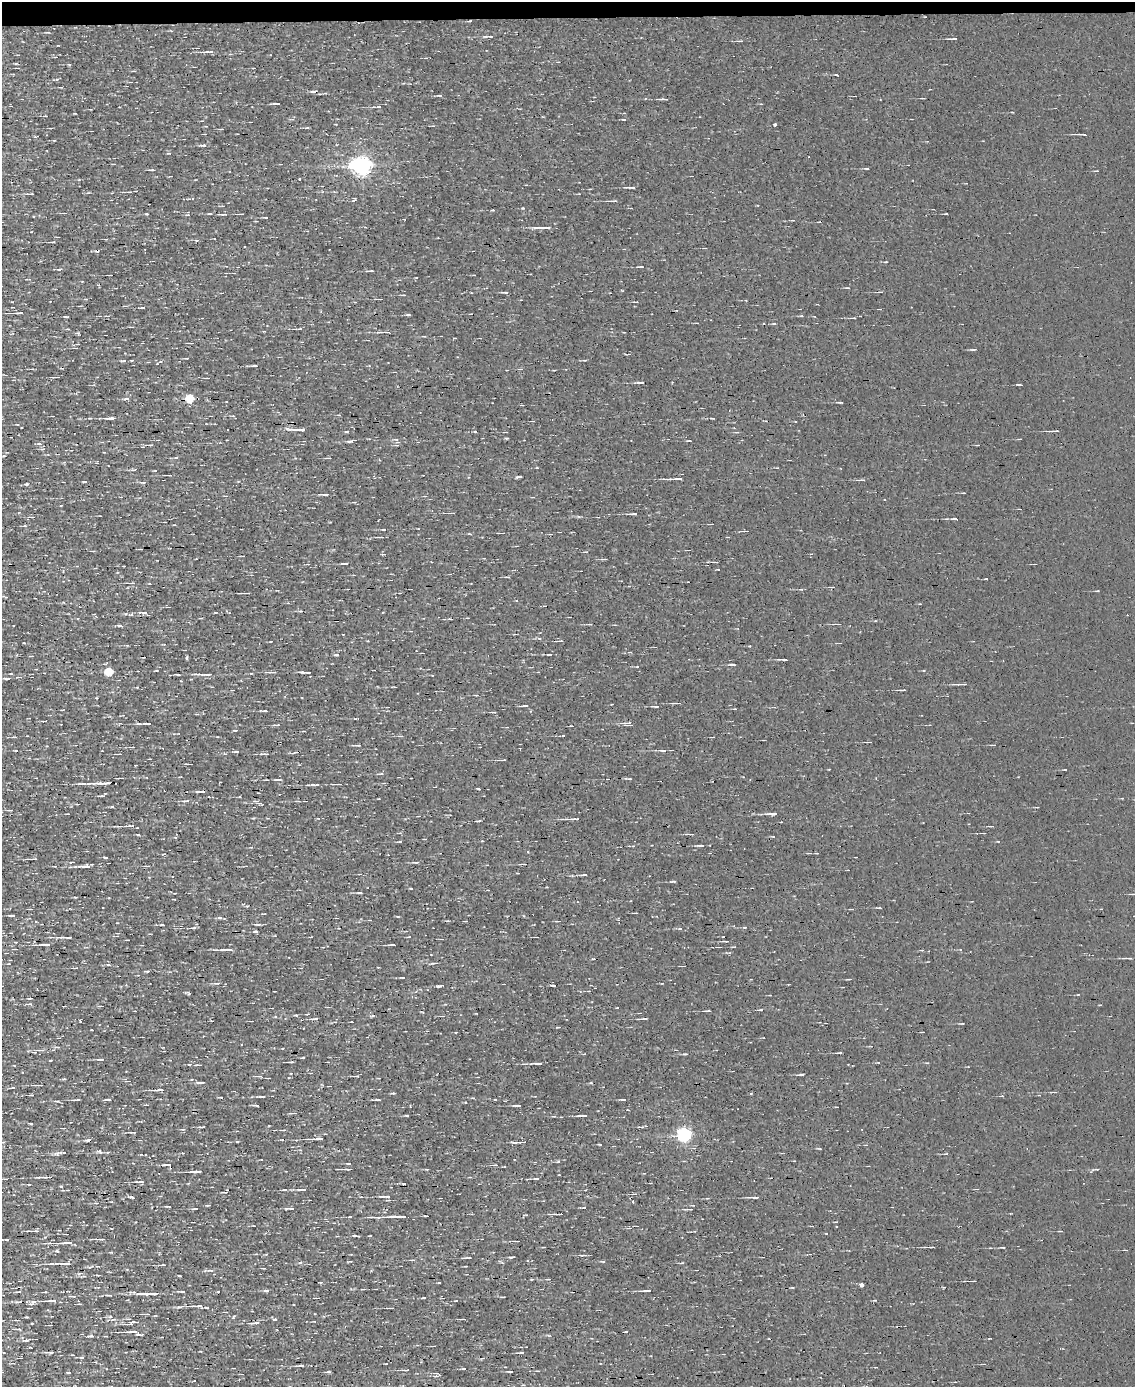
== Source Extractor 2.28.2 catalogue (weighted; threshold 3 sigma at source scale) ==
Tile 3 of 4 x 3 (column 3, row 1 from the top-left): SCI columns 2268-3400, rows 2902-4286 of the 4534 x 4526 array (HDU 1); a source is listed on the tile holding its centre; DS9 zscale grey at full resolution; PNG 1137 x 1389 px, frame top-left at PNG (2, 2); no overlay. Shown black and unused: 1% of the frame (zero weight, under 3 of 4 exposures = <1% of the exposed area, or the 3 px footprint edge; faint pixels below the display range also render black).
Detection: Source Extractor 2.28.2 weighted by HDU 2 'WHT'; one run over the whole footprint, this tile lists its part. Background 0.0026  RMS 0.011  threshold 0.0484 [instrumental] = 3 sigma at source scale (4.5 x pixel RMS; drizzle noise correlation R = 1.50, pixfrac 1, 0.05/0.05 arcsec/px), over >= 5 px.
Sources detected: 490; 16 cosmic-ray / hot-pixel residue — not listed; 8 inside a brighter listed object's ellipse — not listed separately; the other 466 listed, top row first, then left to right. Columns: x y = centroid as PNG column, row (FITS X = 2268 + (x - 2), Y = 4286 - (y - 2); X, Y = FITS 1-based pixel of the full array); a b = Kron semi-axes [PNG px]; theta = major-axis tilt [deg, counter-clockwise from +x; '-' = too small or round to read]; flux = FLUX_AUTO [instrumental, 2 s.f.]
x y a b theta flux
470 21 4 2 - 0.97
491 36 9 4 3 2.7
953 39 9 3 -2 2.6
741 41 6 3 5 1.4
208 52 18 4 1 4.3
16 64 5 3 - 1
69 64 4 3 - 1.3
17 68 7 2 0 0.92
836 75 4 2 - 0.96
314 91 9 4 7 2.8
439 95 8 3 0 1.6
923 98 3 2 - 1
664 99 9 2 0 3.4
277 103 7 2 4 2.7
379 107 6 4 -9 2.3
45 116 6 2 11 0.85
624 119 5 3 - 1.2
775 124 4 3 - 3
51 128 3 2 - 0.97
307 128 5 3 - 1.2
1082 134 9 2 -1 3.6
54 140 3 3 - 0.88
203 145 9 3 7 2.5
169 153 6 3 1 0.98
362 165 7 7 - 710
867 168 5 3 - 1.5
152 170 8 2 4 1.4
1096 171 5 3 - 0.82
300 179 3 3 - 6.3
631 187 9 2 2 4
130 192 4 3 - 1.4
31 194 11 3 3 2.1
354 199 6 4 61 1.5
613 201 9 2 2 2.2
523 208 5 4 - 1
492 210 3 2 - 1.3
65 213 5 3 - 1.2
146 214 4 3 - 1.1
210 214 6 3 -1 1.3
223 214 12 3 2 2.8
242 214 4 2 - 1
946 214 3 2 - 1.1
187 215 6 3 17 1.2
266 217 4 3 - 1.2
793 220 5 2 - 0.91
544 227 22 3 2 8.6
31 232 3 2 - 0.58
106 239 4 2 - 1
196 240 5 4 - 1.6
53 242 5 3 - 1.6
886 262 3 2 - 0.8
641 267 9 3 -1 1.9
59 269 7 4 12 1.9
371 271 5 3 - 1.2
110 275 5 2 - 1.5
416 278 4 2 - 0.64
28 279 8 2 0 0.9
847 288 5 3 - 0.91
506 292 8 3 -1 2.2
880 292 7 3 3 1.5
403 295 5 3 - 1.1
381 299 4 2 - 1.1
636 302 6 2 10 0.92
142 308 8 3 4 1.8
19 313 14 3 3 6.2
408 315 5 3 - 1.7
108 316 5 2 - 0.99
801 316 5 3 - 1
66 317 5 2 - 1.5
853 318 7 3 0 1.5
763 324 3 2 - 1.1
774 324 6 3 8 1.2
300 329 7 3 1 1.7
385 332 19 4 1 5
78 333 4 3 - 1.1
191 343 6 3 -1 1.2
76 348 5 3 - 1.2
972 350 8 3 4 1.5
187 358 4 2 - 0.81
585 360 6 3 2 1
123 361 11 3 3 2.2
254 366 8 3 -3 1.8
54 377 6 3 8 1.5
207 378 6 2 0 1.1
641 383 7 3 -3 3.1
190 398 5 5 - 58
126 399 9 3 5 2.2
840 402 5 2 - 1.5
110 418 11 3 1 5.4
713 418 5 2 - 1.1
533 421 4 2 - 0.94
17 424 4 3 - 0.8
301 429 14 4 1 8.6
1055 431 10 2 0 2.9
346 432 5 3 - 1.2
475 432 4 3 - 1.1
506 432 3 3 - 0.86
737 432 6 3 2 1.1
507 438 5 3 - 1.1
396 439 6 4 -18 1.5
158 440 4 2 - 0.76
350 441 7 3 8 2.3
689 441 5 2 - 0.96
151 445 4 2 - 1.1
397 445 6 4 8 1.5
978 445 5 2 - 0.89
142 447 5 3 - 0.84
3 456 5 3 - 1.2
176 458 5 3 - 1.2
328 458 6 2 3 1.1
777 468 3 2 - 0.68
133 470 6 3 -3 1.9
155 470 4 3 - 0.85
170 475 4 2 - 1.7
519 477 6 2 5 2.3
677 479 15 3 0 5.6
863 480 8 3 -8 2.3
84 482 5 2 - 1.2
143 482 8 3 0 2.1
27 484 5 4 - 2.1
964 493 4 2 - 0.81
325 494 11 2 2 3.5
121 497 3 3 - 0.75
354 502 5 3 - 1
633 514 10 3 -1 3
31 517 11 4 0 2.4
954 519 7 3 2 1.9
712 524 2 2 - 0.72
25 526 5 3 - 1.2
384 529 5 2 - 1.2
746 531 8 2 -6 1.4
381 537 7 3 0 1.9
727 537 2 2 - 1.1
586 552 5 3 - 0.9
383 554 6 3 9 1
243 556 4 2 - 0.84
604 559 6 3 5 1.7
715 562 6 2 -2 1.8
345 563 9 3 4 2.2
507 577 6 3 -1 1.3
132 583 6 4 1 2
801 589 5 3 - 1.2
1097 591 4 2 - 0.99
246 593 8 2 1 2.5
300 611 6 4 -1 1.7
144 612 12 5 1 4.8
590 624 4 3 - 1
837 624 12 4 -5 2.6
120 625 7 4 -7 2.2
539 638 6 3 -18 1.4
393 640 2 2 - 0.67
560 641 8 3 0 1.8
24 643 4 2 - 0.67
127 645 5 3 - 1.2
750 646 4 2 - 0.7
549 654 7 3 2 2
336 655 6 3 -6 1.6
31 656 4 2 - 0.96
186 658 3 3 - 3.6
783 659 9 2 3 2.9
732 665 9 2 -1 2.1
637 667 4 3 - 0.86
156 670 4 2 - 0.76
109 672 5 5 - 60
273 672 9 3 4 2.4
302 672 6 3 -9 1.9
308 672 5 2 - 1.4
251 673 4 3 - 0.82
11 674 4 2 - 0.75
207 674 19 4 3 5.1
178 675 6 2 -6 1.5
7 678 9 3 -1 1.9
962 684 12 2 1 4
137 687 3 3 - 0.85
903 690 7 2 1 2.1
476 695 4 3 - 1.1
678 703 8 2 0 3.1
524 706 9 2 3 2.1
656 706 7 3 2 2.3
735 709 4 3 - 0.93
265 711 5 3 - 1.4
494 712 5 3 - 1.5
356 718 7 2 1 1.1
44 721 5 3 - 1.4
628 723 13 4 -2 5.5
139 724 7 3 -5 1.8
147 724 6 3 0 3.3
277 725 8 3 5 1.9
235 730 5 2 - 1.2
400 736 8 2 -1 1.2
563 736 3 3 - 1.1
14 737 6 3 0 1.4
712 737 6 2 -3 0.92
869 742 5 2 - 1.5
357 745 9 3 0 2
132 747 6 3 6 1.3
16 750 4 2 - 1.2
663 750 9 3 2 3.8
235 752 7 3 4 1.6
294 753 9 2 14 1.9
118 754 6 2 4 1.3
264 754 15 3 0 2.6
150 759 3 2 - 0.75
504 760 3 2 - 1.2
189 764 6 2 0 1.1
1065 770 3 2 - 0.88
381 774 6 4 0 1.4
121 778 5 2 - 1.5
630 779 6 3 -1 1.3
278 780 8 2 0 2.4
103 783 19 2 1 15
83 784 9 3 -1 2.1
338 784 11 2 0 2.2
313 785 12 3 2 2.9
479 788 3 3 - 34
201 791 12 3 5 3.7
101 796 10 3 5 1.8
239 797 4 2 - 0.79
186 801 10 4 2 2.8
256 801 8 3 -8 2
305 801 6 3 1 1.3
112 807 5 3 - 1.2
10 810 6 3 3 1.7
772 814 15 4 2 4.8
575 819 12 3 1 4.9
479 821 6 2 7 1.7
131 826 11 3 0 5.2
991 826 5 2 - 1.2
983 833 3 2 - 1.1
691 834 9 3 0 2.3
138 835 5 3 - 0.94
399 842 6 2 5 1.3
701 845 11 3 4 3
105 857 4 2 - 1.6
32 859 12 2 2 2.7
416 862 9 3 0 2
524 864 8 3 0 2.2
87 866 13 4 4 6.5
148 866 6 3 6 1.5
585 875 6 3 0 1.7
673 881 9 3 -2 1.6
411 888 5 2 - 0.94
359 893 7 3 0 1.7
1132 894 5 2 - 1
879 908 5 3 - 1.1
852 909 3 2 - 0.94
635 913 5 2 - 0.92
264 914 6 2 12 0.82
12 915 6 2 2 3.1
220 918 6 4 0 2.1
370 920 3 2 - 0.75
466 921 3 2 - 1.1
557 921 7 2 0 1.1
162 924 5 3 - 1.3
258 924 9 3 0 2.1
744 927 5 3 - 1.1
193 928 7 4 5 2.2
680 929 6 3 -1 1.4
255 931 5 4 - 1.7
68 937 15 3 2 5.2
409 937 6 2 5 0.86
726 941 6 3 -4 1.9
47 944 8 3 2 6.6
392 945 6 2 -2 2.2
719 947 6 2 0 1.2
15 949 5 3 - 1.2
228 949 13 4 1 8.2
921 950 5 3 - 0.94
1129 958 10 3 -1 3
434 963 7 3 1 1.7
8 964 4 2 - 0.66
108 964 5 3 - 1.3
684 966 5 2 - 0.72
75 968 6 3 5 1.5
147 971 6 3 1 1.5
402 977 7 3 5 1.3
849 979 6 2 -3 0.99
217 983 9 4 6 3
442 985 9 2 0 1.4
553 985 4 2 - 1.6
588 991 3 3 - 0.91
30 998 5 2 - 1.3
29 1004 7 4 0 2.1
100 1006 5 3 - 1.3
761 1010 6 3 1 1.5
708 1011 7 3 0 1.8
296 1015 6 3 1 1.3
372 1016 7 3 21 1.4
315 1019 9 3 2 2
644 1019 8 3 3 3.4
212 1021 3 2 - 0.73
351 1022 3 2 - 0.73
962 1023 4 3 - 1
558 1027 4 3 - 0.93
456 1032 4 2 - 0.87
241 1045 2 2 - 0.95
41 1050 10 5 1 3.8
840 1053 5 2 - 1.4
685 1054 5 3 - 1.3
303 1058 4 2 - 1.1
101 1059 9 4 3 2.2
50 1061 3 2 - 0.87
291 1062 5 2 - 2
878 1062 5 3 - 0.81
539 1063 6 3 0 4.2
200 1065 5 3 - 0.94
801 1074 7 2 3 2
260 1076 9 4 -4 2.5
357 1076 5 3 - 1.7
128 1081 10 2 -6 1.6
201 1082 11 3 3 2.6
39 1085 11 3 1 2.5
13 1088 7 3 8 1.3
159 1090 10 3 1 5.3
1055 1092 5 3 - 1.7
392 1093 5 4 - 1.3
32 1095 3 2 - 1.2
262 1096 13 3 3 3.4
220 1097 6 2 -3 1
623 1099 6 2 0 1.7
77 1100 9 2 1 2.2
378 1100 6 2 -3 1.7
256 1105 5 3 - 1.5
518 1105 7 3 2 2.8
295 1113 5 3 - 1
407 1115 4 2 - 1.2
554 1116 6 3 2 1.2
584 1116 8 3 -3 2
31 1123 4 2 - 1.2
202 1127 5 2 - 1.7
641 1127 7 3 4 1.8
63 1128 5 2 - 1
183 1129 6 3 -6 1.5
283 1130 8 3 4 1.3
134 1132 6 3 -7 0.95
684 1134 6 6 - 300
318 1139 15 3 1 5.7
88 1140 7 4 -6 3.4
3 1142 5 4 - 1.4
237 1142 5 3 - 0.98
522 1142 13 3 3 5
600 1144 4 2 - 1
819 1148 7 3 -14 1.1
100 1151 7 4 -51 2.1
107 1152 4 4 - 1.4
57 1154 8 6 -2 3
945 1154 5 3 - 1.1
262 1159 3 3 - 2.7
558 1161 5 4 - 1.3
348 1163 5 3 - 1.6
169 1165 11 5 -43 2.9
496 1165 7 4 -6 1.9
348 1169 9 3 0 3.9
427 1169 5 2 - 1
196 1172 11 3 2 5.2
47 1177 11 2 1 5.8
536 1179 5 3 - 1.9
140 1182 13 4 -3 3.6
29 1184 4 2 - 0.95
302 1189 12 3 4 4.2
68 1190 2 2 - 0.68
225 1192 7 2 -8 1.1
634 1194 8 3 3 1.6
386 1196 16 4 1 4.6
131 1197 7 3 -17 2.1
756 1197 9 2 0 5.1
633 1202 4 3 - 1.9
97 1203 6 4 -10 2.1
208 1205 6 3 1 1.2
168 1206 5 2 - 1.9
290 1208 9 3 4 3.4
584 1208 5 3 - 1.1
195 1209 8 3 3 1.5
691 1209 5 3 - 1.4
559 1214 8 2 2 2.4
425 1216 6 2 -9 1
350 1217 3 3 - 1.2
378 1217 8 3 11 1.4
396 1217 16 3 1 6.6
837 1227 3 3 - 1.6
29 1231 9 2 0 1.5
36 1231 6 3 1 1.8
66 1234 4 2 - 1.3
370 1236 4 2 - 0.69
7 1239 4 3 - 3
101 1239 10 3 1 2.8
517 1241 6 2 2 1.8
66 1243 22 4 2 10
931 1247 9 2 1 2.7
1003 1247 5 2 - 1.1
57 1251 5 4 - 1.7
256 1254 3 3 - 0.85
584 1255 8 3 2 2.1
511 1257 7 3 12 1.4
467 1258 12 2 4 1.7
350 1261 6 2 -8 0.89
603 1261 7 3 -8 1.2
66 1263 12 3 1 12
300 1263 6 3 20 1.4
682 1263 6 2 12 1
51 1264 8 3 1 2.1
163 1265 6 3 7 1.2
465 1266 4 2 - 0.71
263 1268 5 2 - 1.2
210 1270 9 3 0 2.3
697 1270 2 2 - 0.69
82 1276 9 3 12 1.7
179 1276 3 2 - 1.1
548 1279 5 3 - 1.2
973 1281 7 2 1 1.7
320 1282 4 3 - 1.1
439 1283 3 2 - 0.75
861 1285 4 4 - 3.9
792 1287 5 3 - 0.83
363 1289 6 2 0 1.1
267 1290 6 3 8 2.5
218 1291 4 2 - 1.1
647 1291 11 3 4 3.4
18 1292 7 3 5 1.3
45 1292 4 3 - 1.5
132 1292 12 4 0 3.2
183 1292 5 3 - 1.7
153 1293 14 3 2 11
109 1295 9 4 3 2.1
73 1296 10 3 -3 1.9
317 1298 4 2 - 0.96
424 1298 6 3 9 0.94
875 1300 5 3 - 1.1
52 1301 12 4 0 4.2
456 1301 3 2 - 0.66
34 1302 8 4 24 6.2
193 1306 13 3 0 3.2
179 1307 9 5 8 3
207 1307 5 2 - 0.92
30 1308 5 2 - 0.89
391 1308 4 2 - 1.6
148 1314 4 3 - 0.93
155 1316 5 3 - 0.9
26 1317 3 2 - 1.2
110 1317 6 5 - 2.8
233 1317 5 3 - 0.95
128 1319 5 2 - 1.1
275 1319 5 3 - 2.3
463 1319 6 2 -4 1.7
17 1320 5 2 - 0.99
255 1323 18 4 3 5.1
129 1324 16 5 0 6.4
50 1325 5 2 - 0.93
19 1329 6 4 1 1.3
133 1332 17 5 -9 8
627 1332 3 3 - 59
90 1336 10 5 9 2.6
26 1340 9 4 8 2.5
30 1348 3 2 - 0.89
51 1352 6 3 3 2
521 1353 8 2 4 1.7
82 1357 6 4 5 1.6
96 1362 3 2 - 0.7
301 1366 6 3 -3 2.4
876 1367 3 2 - 0.76
464 1369 5 3 - 1.5
406 1370 8 3 1 2.5
510 1371 5 2 - 1.6
68 1372 4 3 - 1.5
328 1372 4 3 - 2.7
436 1375 8 6 82 2.9
Overlapping masked pixels (flux is a lower limit): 4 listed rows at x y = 470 21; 201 791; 88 1140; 169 1165
Isophote crosses this tile's border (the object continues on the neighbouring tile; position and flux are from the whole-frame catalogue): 1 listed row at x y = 3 1142
Unlisted compact peaks at least as high as the median listed source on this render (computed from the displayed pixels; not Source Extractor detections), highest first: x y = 80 1021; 189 994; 354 1236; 465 1102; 126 614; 109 1099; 593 959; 1019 385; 986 579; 253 818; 284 1190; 57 79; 528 852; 537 467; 495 1099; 157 363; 189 1065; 924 670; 111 1252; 410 1106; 91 1030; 998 841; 64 1079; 398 917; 35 136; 531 1279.